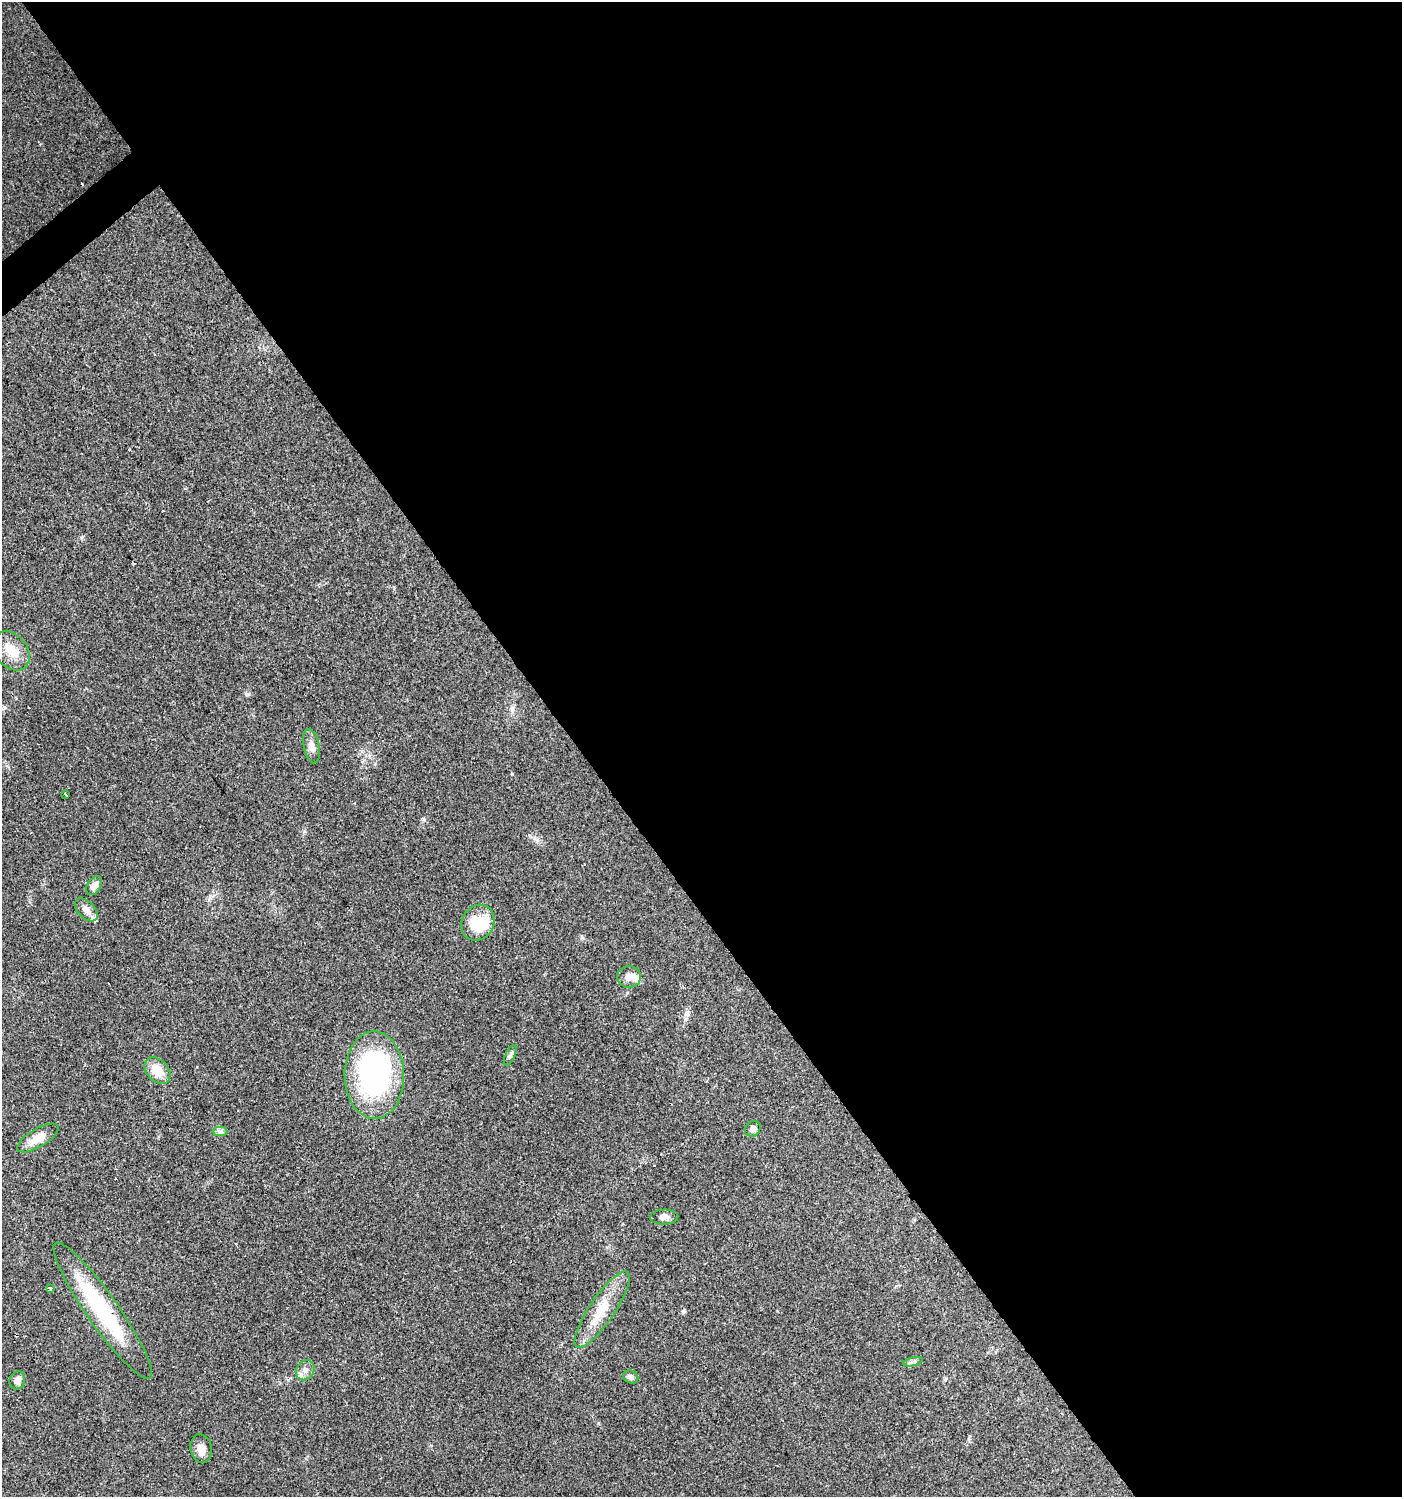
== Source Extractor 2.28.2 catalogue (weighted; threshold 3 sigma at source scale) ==
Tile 8 of 4 x 4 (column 4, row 2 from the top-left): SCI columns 4398-5797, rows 2992-4486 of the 5931 x 5985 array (HDU 1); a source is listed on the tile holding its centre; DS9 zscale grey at full resolution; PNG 1404 x 1499 px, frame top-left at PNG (2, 2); each listed source drawn as its Kron ellipse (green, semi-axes under 4 px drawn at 4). Shown black and unused: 59% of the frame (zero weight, under 2 of 3 exposures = <1% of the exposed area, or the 3 px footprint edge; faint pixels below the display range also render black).
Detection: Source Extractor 2.28.2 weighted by HDU 2 'WHT'; one run over the whole footprint, this tile lists its part. Background 0.0612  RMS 0.0057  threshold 0.0255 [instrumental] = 3 sigma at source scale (4.5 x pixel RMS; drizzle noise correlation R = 1.50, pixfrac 1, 0.0396/0.0396 arcsec/px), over >= 5 px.
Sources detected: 32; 1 inside a brighter object's white glare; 7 cosmic-ray / hot-pixel residue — neither listed nor drawn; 2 inside a brighter listed object's ellipse — not listed separately; the other 22 listed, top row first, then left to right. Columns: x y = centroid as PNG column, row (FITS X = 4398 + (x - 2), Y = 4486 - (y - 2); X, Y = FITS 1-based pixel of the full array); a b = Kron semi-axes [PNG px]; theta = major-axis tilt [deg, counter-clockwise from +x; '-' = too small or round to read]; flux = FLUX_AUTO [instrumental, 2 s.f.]
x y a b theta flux
11 651 21 16 -51 9.9
311 746 17 8 -78 3.7
66 795 3 2 - 0.87
94 885 10 6 57 3.2
86 910 14 8 -45 4
478 923 18 16 59 17
629 977 12 11 - 4
510 1055 11 5 66 1.4
157 1071 15 11 -47 10
374 1075 44 29 -89 110
753 1129 8 7 - 2.1
220 1131 7 4 0 1.4
38 1138 23 9 31 8.6
664 1217 14 7 1 3
50 1289 4 3 - 1.1
602 1309 45 12 56 16
103 1311 82 15 -55 51
913 1362 10 4 13 1.4
305 1370 10 8 58 3.3
631 1377 8 6 -23 1.6
17 1380 9 7 73 3.2
201 1449 14 10 -80 4.6
Overlapping masked pixels (flux is a lower limit): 1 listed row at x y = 103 1311
Unlisted compact peaks at least as high as the median listed source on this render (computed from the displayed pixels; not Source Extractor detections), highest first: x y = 248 694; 423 819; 512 774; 82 537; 683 1312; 582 938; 686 1019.